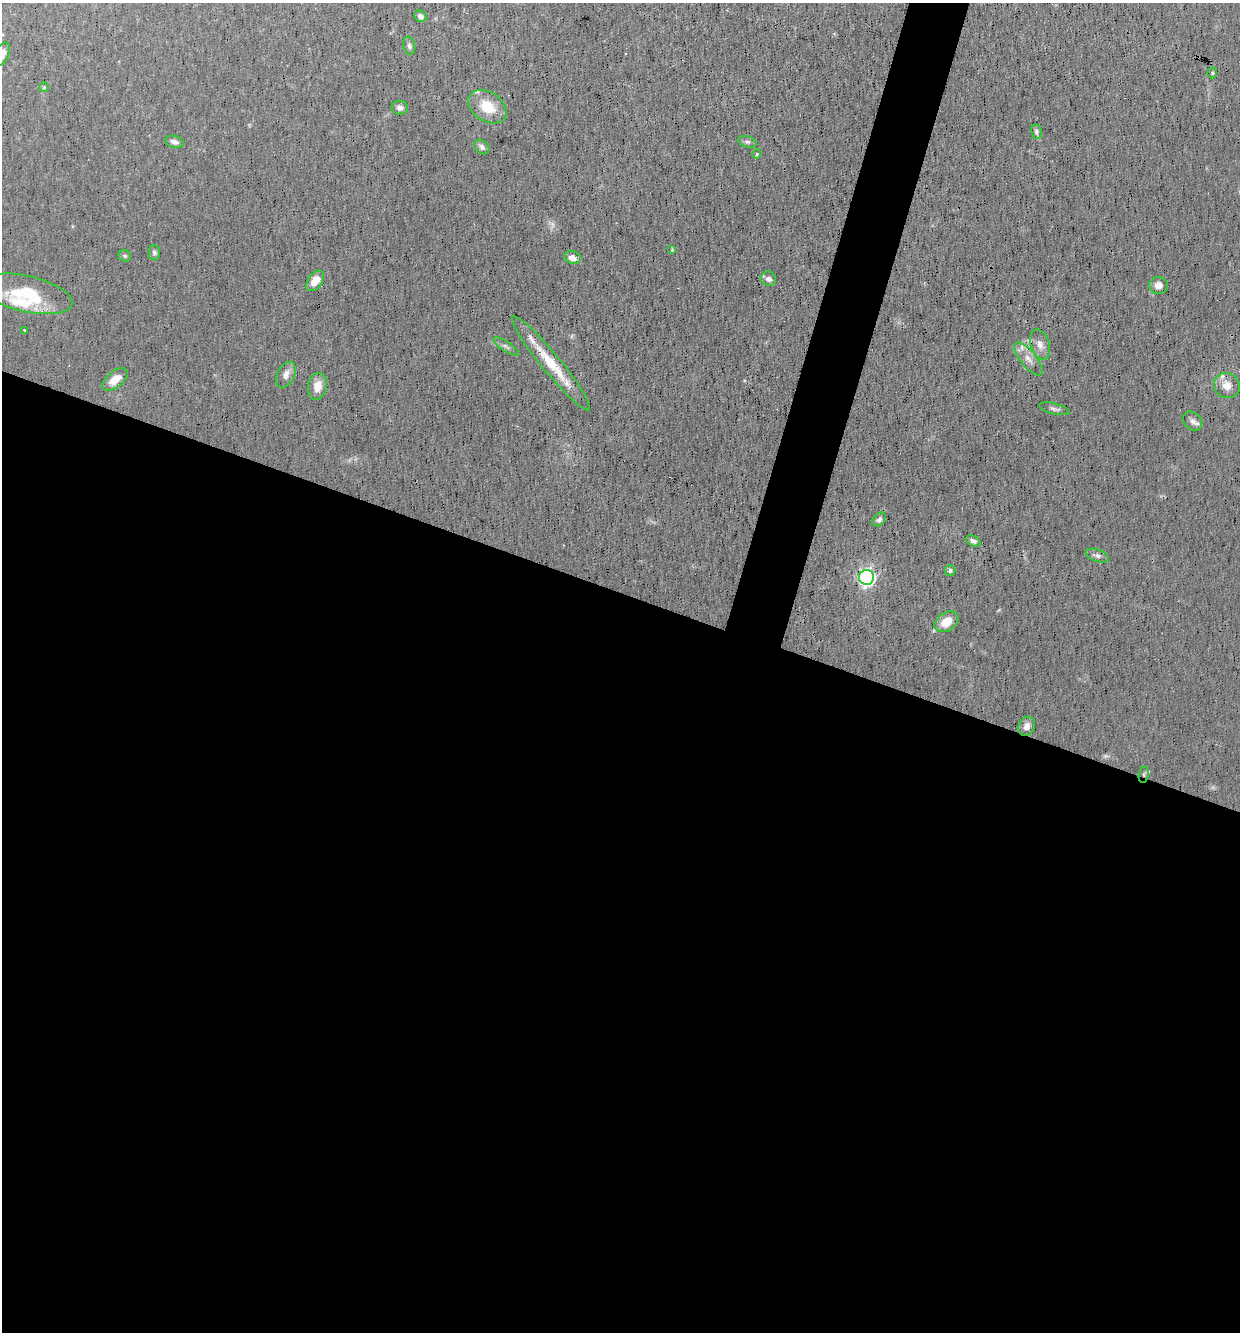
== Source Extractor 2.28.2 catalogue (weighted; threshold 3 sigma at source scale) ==
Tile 14 of 4 x 4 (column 2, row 4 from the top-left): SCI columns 1366-2603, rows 1-1330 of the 5334 x 5322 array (HDU 1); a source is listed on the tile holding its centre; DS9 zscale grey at full resolution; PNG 1242 x 1334 px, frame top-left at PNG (2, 3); each listed source drawn as its Kron ellipse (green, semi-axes under 4 px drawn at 4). Shown black and unused: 58% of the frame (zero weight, under 3 of 4 exposures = <1% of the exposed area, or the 3 px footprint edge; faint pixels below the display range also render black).
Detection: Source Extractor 2.28.2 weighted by HDU 2 'WHT'; one run over the whole footprint, this tile lists its part. Background 0.0548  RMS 0.0052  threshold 0.0234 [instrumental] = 3 sigma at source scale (4.5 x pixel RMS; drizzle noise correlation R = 1.50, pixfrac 1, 0.05/0.05 arcsec/px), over >= 5 px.
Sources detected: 45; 2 too faint to see at this stretch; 1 cosmic-ray / hot-pixel residue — neither listed nor drawn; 3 inside a brighter listed object's ellipse — not listed separately; the other 39 listed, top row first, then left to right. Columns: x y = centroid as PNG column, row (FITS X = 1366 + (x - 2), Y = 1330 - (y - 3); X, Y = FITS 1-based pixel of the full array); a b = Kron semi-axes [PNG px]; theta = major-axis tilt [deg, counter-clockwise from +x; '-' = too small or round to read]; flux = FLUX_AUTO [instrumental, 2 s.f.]
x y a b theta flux
420 16 6 5 - 1.9
409 46 9 6 -76 1.5
2 54 12 6 68 4.8
1212 73 5 5 - 0.66
44 87 5 4 - 0.66
487 107 21 14 -34 15
400 108 8 7 - 2.5
1036 132 7 5 -78 1.4
174 142 9 6 -15 2.2
747 142 9 5 -17 1.4
482 147 8 6 -43 2
757 154 5 4 - 0.68
672 250 4 4 - 0.51
154 253 7 6 - 1.3
125 256 6 5 - 0.97
572 258 8 6 -16 3.7
768 279 8 7 - 2.9
315 281 11 7 55 6.6
1158 285 9 8 - 3.6
26 294 47 18 -13 29
24 330 3 2 - 0.75
1040 345 15 9 -72 4.1
506 346 15 5 -33 1.9
1028 359 20 8 -51 5.2
551 363 60 9 -51 20
286 375 14 8 63 3.8
115 380 15 8 39 6.4
317 386 13 9 79 6.3
1227 386 13 12 - 5.9
1054 409 15 5 -14 1.9
1193 421 11 8 -46 2.7
879 519 7 6 - 1.6
973 541 8 5 -25 1.9
1097 556 12 6 -17 2.1
950 570 5 5 - 1.4
867 577 7 7 - 190
946 622 13 9 33 8.9
1027 726 10 8 65 3.4
1144 774 8 5 81 1.2
Overlapping masked pixels (flux is a lower limit): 1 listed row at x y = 1144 774
Isophote crosses this tile's border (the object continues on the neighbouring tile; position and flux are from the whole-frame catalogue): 1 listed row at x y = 2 54